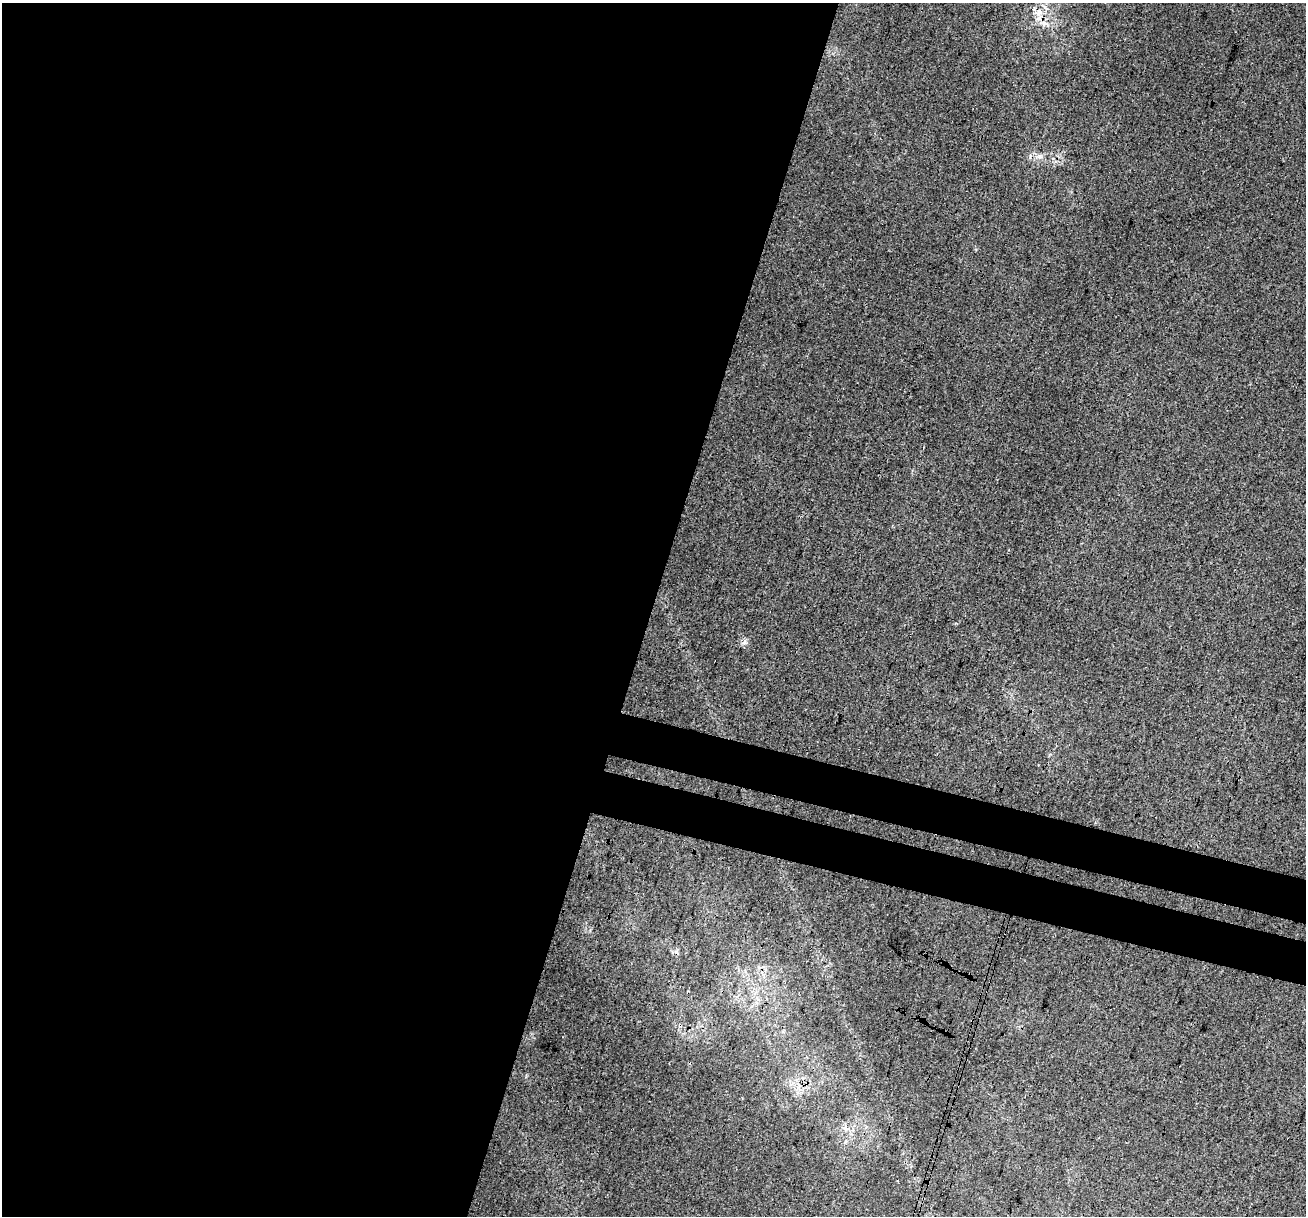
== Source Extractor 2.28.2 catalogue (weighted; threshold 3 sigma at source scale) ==
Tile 5 of 4 x 4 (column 1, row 2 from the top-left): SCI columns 27-1330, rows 2767-3980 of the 5260 x 5470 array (HDU 1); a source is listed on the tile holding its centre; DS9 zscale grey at full resolution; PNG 1308 x 1218 px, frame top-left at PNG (2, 3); no overlay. Shown black and unused: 54% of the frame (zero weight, under 3 of 4 exposures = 5% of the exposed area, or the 3 px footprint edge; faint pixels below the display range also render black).
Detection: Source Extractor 2.28.2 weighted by HDU 2 'WHT'; one run over the whole footprint, this tile lists its part. Background 0.00954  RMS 0.0037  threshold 0.0168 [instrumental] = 3 sigma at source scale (4.5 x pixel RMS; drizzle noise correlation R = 1.50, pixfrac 1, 0.0396/0.0396 arcsec/px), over >= 5 px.
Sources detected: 3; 1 cosmic-ray / hot-pixel residue — not listed; the other 2 listed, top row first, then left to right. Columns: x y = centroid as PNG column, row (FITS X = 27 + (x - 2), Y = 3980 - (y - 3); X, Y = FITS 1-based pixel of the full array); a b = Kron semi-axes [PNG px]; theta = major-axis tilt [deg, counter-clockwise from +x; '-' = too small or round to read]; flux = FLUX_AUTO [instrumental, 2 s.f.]
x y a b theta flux
1038 12 13 8 71 3.7
745 642 7 6 - 1.1
Overlapping masked pixels (flux is a lower limit): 1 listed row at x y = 1038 12